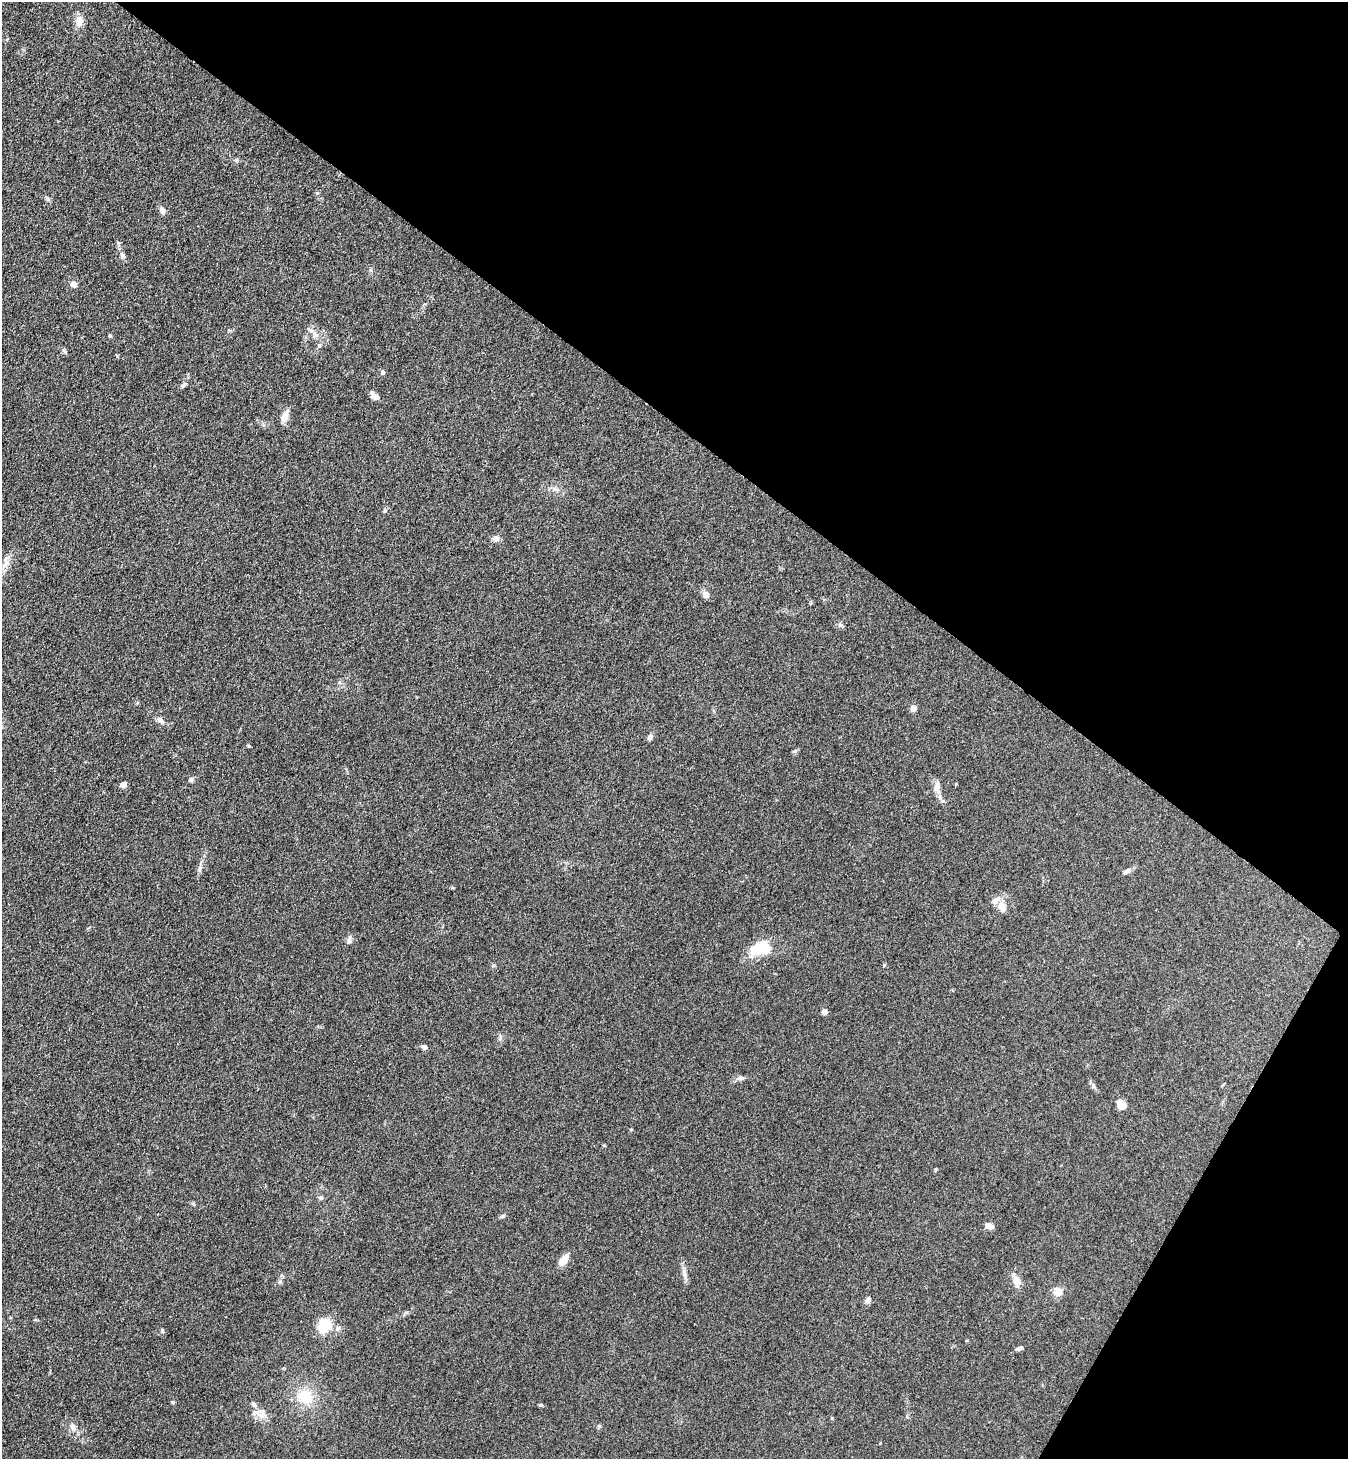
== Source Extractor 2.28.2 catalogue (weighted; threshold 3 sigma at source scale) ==
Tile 8 of 4 x 4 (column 4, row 2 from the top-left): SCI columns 4239-5584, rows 2950-4406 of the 5924 x 5902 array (HDU 1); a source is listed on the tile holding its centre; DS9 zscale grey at full resolution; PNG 1350 x 1461 px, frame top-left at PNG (2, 2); no overlay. Shown black and unused: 34% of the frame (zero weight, under 3 of 4 exposures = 5% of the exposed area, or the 3 px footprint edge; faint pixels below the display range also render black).
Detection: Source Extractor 2.28.2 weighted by HDU 2 'WHT'; one run over the whole footprint, this tile lists its part. Background 0.18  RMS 0.0084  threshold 0.038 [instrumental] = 3 sigma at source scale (4.5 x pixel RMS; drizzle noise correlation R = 1.50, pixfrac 1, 0.05/0.05 arcsec/px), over >= 5 px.
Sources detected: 51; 1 inside a brighter listed object's ellipse — not listed separately; the other 50 listed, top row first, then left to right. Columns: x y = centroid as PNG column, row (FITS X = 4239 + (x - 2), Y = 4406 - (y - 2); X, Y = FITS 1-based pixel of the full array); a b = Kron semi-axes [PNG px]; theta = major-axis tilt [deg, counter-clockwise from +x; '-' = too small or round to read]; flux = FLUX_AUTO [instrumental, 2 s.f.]
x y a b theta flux
79 21 12 9 -89 7.9
162 210 10 6 -68 3.7
123 255 10 6 -58 2.9
74 284 6 5 - 5.9
315 335 12 5 -36 3.8
110 336 5 4 - 1
319 345 5 4 - 1
64 351 8 5 -50 1.6
383 372 5 5 - 2.2
183 385 9 5 32 1.8
374 396 12 6 -37 4.3
284 417 15 8 66 6.3
496 538 9 7 20 3.9
5 563 17 7 78 6.2
706 595 8 7 - 4
840 625 7 6 - 1.8
913 709 6 6 - 4.2
160 720 9 7 -36 3.7
650 737 7 6 - 2.8
795 751 7 4 18 1.3
191 780 7 5 10 2.4
123 785 7 6 - 3.5
937 786 17 8 83 5.3
200 869 9 4 81 2.1
1127 871 11 6 30 2.9
1002 907 13 10 -68 7.4
349 940 12 6 83 2.6
761 948 21 12 15 34
884 965 5 4 - 0.78
824 1012 5 5 - 4.9
424 1047 8 6 -24 1.9
740 1078 11 5 3 2.9
1094 1086 7 4 -71 1.6
1121 1104 9 7 -51 13
935 1169 5 3 - 0.78
320 1198 7 5 -22 1.5
989 1226 10 6 -19 3.9
564 1260 11 7 50 10
684 1273 13 6 -75 4
1016 1281 16 8 -75 6.6
1058 1292 13 10 90 5.7
868 1300 8 6 69 3.3
325 1325 10 9 - 37
162 1331 7 3 -82 1.1
1019 1348 10 5 21 2.3
305 1397 20 18 -32 24
254 1404 10 5 -44 2.8
540 1405 5 4 - 1.1
599 1426 6 4 17 1
73 1427 9 7 -73 3.6
Unlisted compact peaks at least as high as the median listed source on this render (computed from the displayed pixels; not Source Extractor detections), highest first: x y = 172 1402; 249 746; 502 1216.